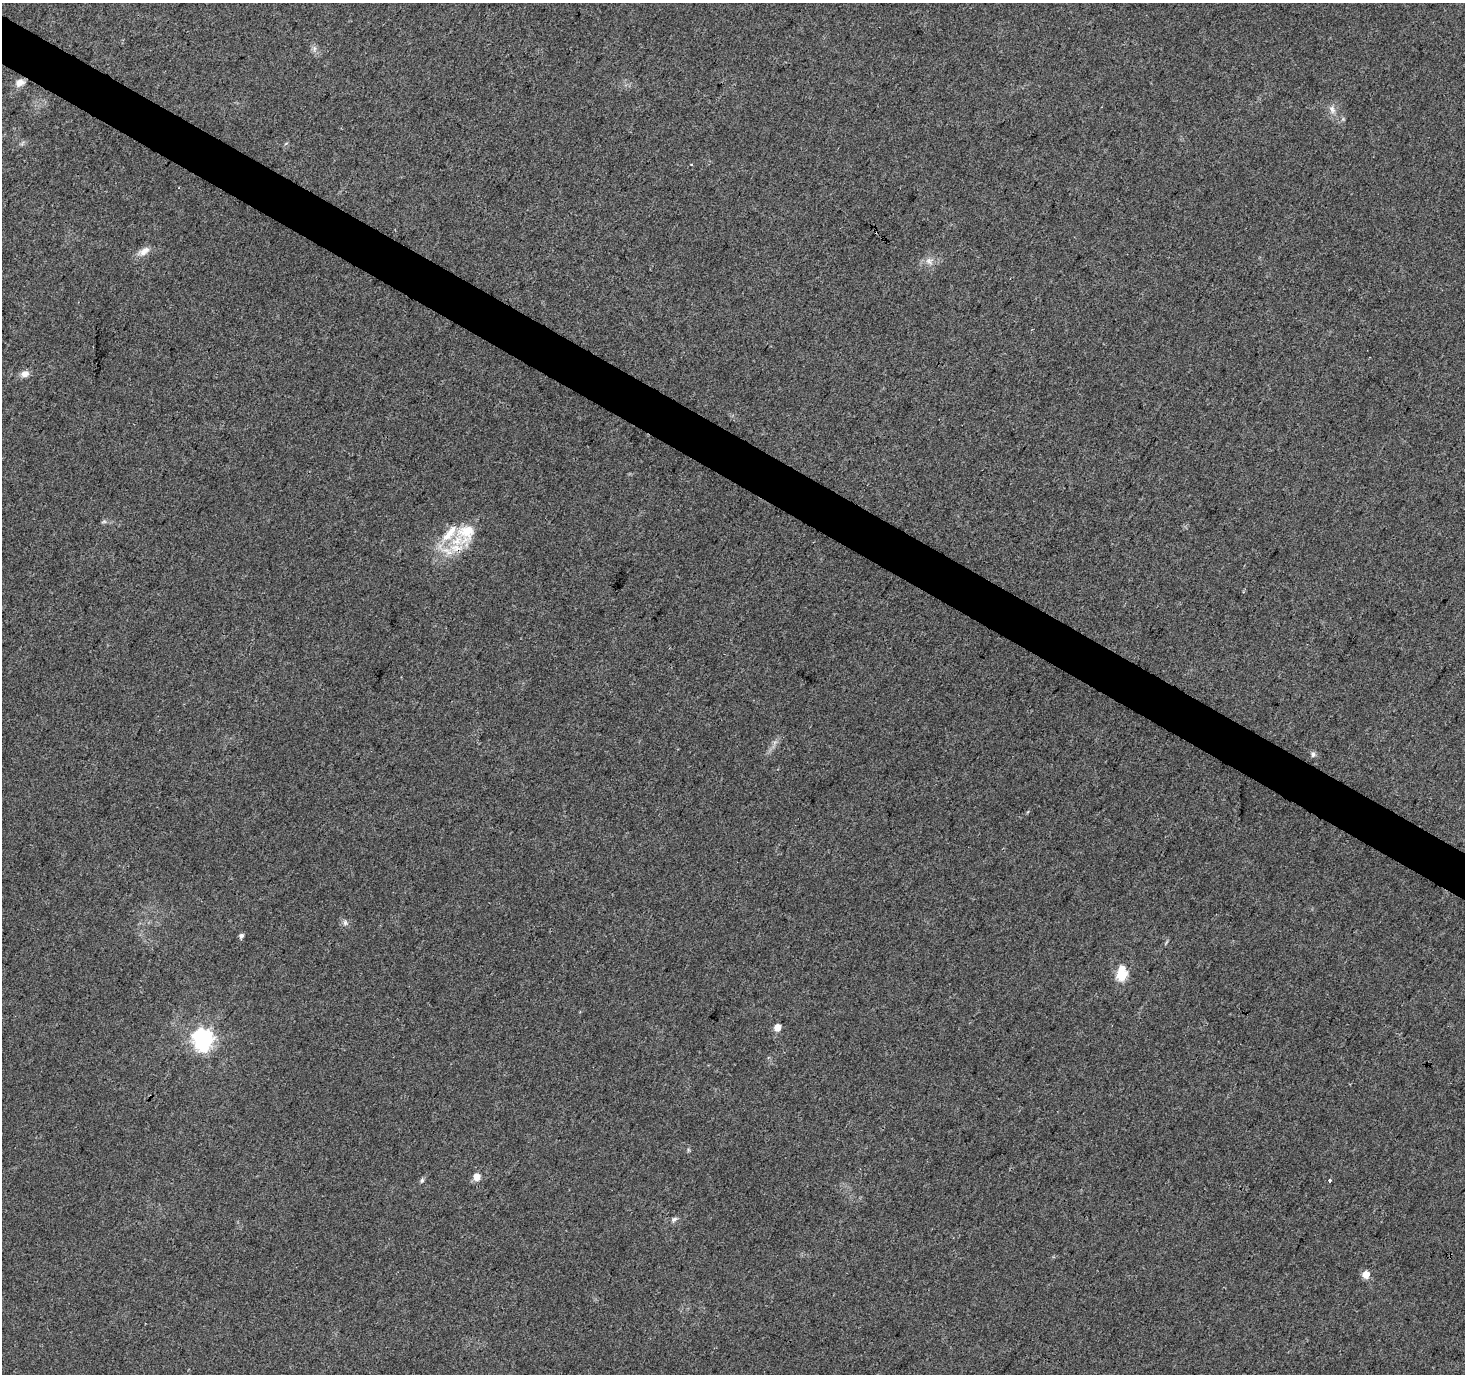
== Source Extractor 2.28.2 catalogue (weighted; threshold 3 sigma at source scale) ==
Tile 11 of 4 x 4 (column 3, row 3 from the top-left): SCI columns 2940-4402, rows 1632-3003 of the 5868 x 5942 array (HDU 1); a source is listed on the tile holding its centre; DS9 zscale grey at full resolution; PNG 1467 x 1376 px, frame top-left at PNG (2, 3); no overlay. Shown black and unused: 3% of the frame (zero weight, under 3 of 4 exposures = <1% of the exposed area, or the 3 px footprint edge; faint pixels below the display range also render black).
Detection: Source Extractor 2.28.2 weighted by HDU 2 'WHT'; one run over the whole footprint, this tile lists its part. Background 0.0383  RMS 0.0041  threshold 0.0185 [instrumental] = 3 sigma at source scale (4.5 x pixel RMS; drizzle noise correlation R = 1.50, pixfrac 1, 0.0396/0.0396 arcsec/px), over >= 5 px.
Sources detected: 24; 1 cosmic-ray / hot-pixel residue — not listed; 3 inside a brighter listed object's ellipse — not listed separately; the other 20 listed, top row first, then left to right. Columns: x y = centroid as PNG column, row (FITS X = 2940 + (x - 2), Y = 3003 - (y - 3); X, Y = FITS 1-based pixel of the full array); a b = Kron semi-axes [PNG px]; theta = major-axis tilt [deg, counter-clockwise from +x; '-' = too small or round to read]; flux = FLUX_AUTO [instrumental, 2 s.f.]
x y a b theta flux
20 83 11 8 22 3.1
1332 109 13 8 -67 2.4
692 165 3 2 - 0.54
144 251 15 8 33 3.4
928 261 9 7 74 2
25 374 10 8 15 2.5
467 531 24 20 54 13
1313 754 8 6 -82 1.1
345 923 8 6 -76 1.2
241 936 5 5 - 1.2
1122 968 7 6 - 3.1
1121 975 6 5 - 31
777 1028 5 5 - 5.4
203 1040 8 7 - 230
688 1150 6 4 73 0.54
476 1177 6 5 - 5.3
422 1180 7 5 73 0.81
1330 1180 4 3 - 1.1
674 1219 8 5 24 1.1
1366 1274 5 5 - 5.9